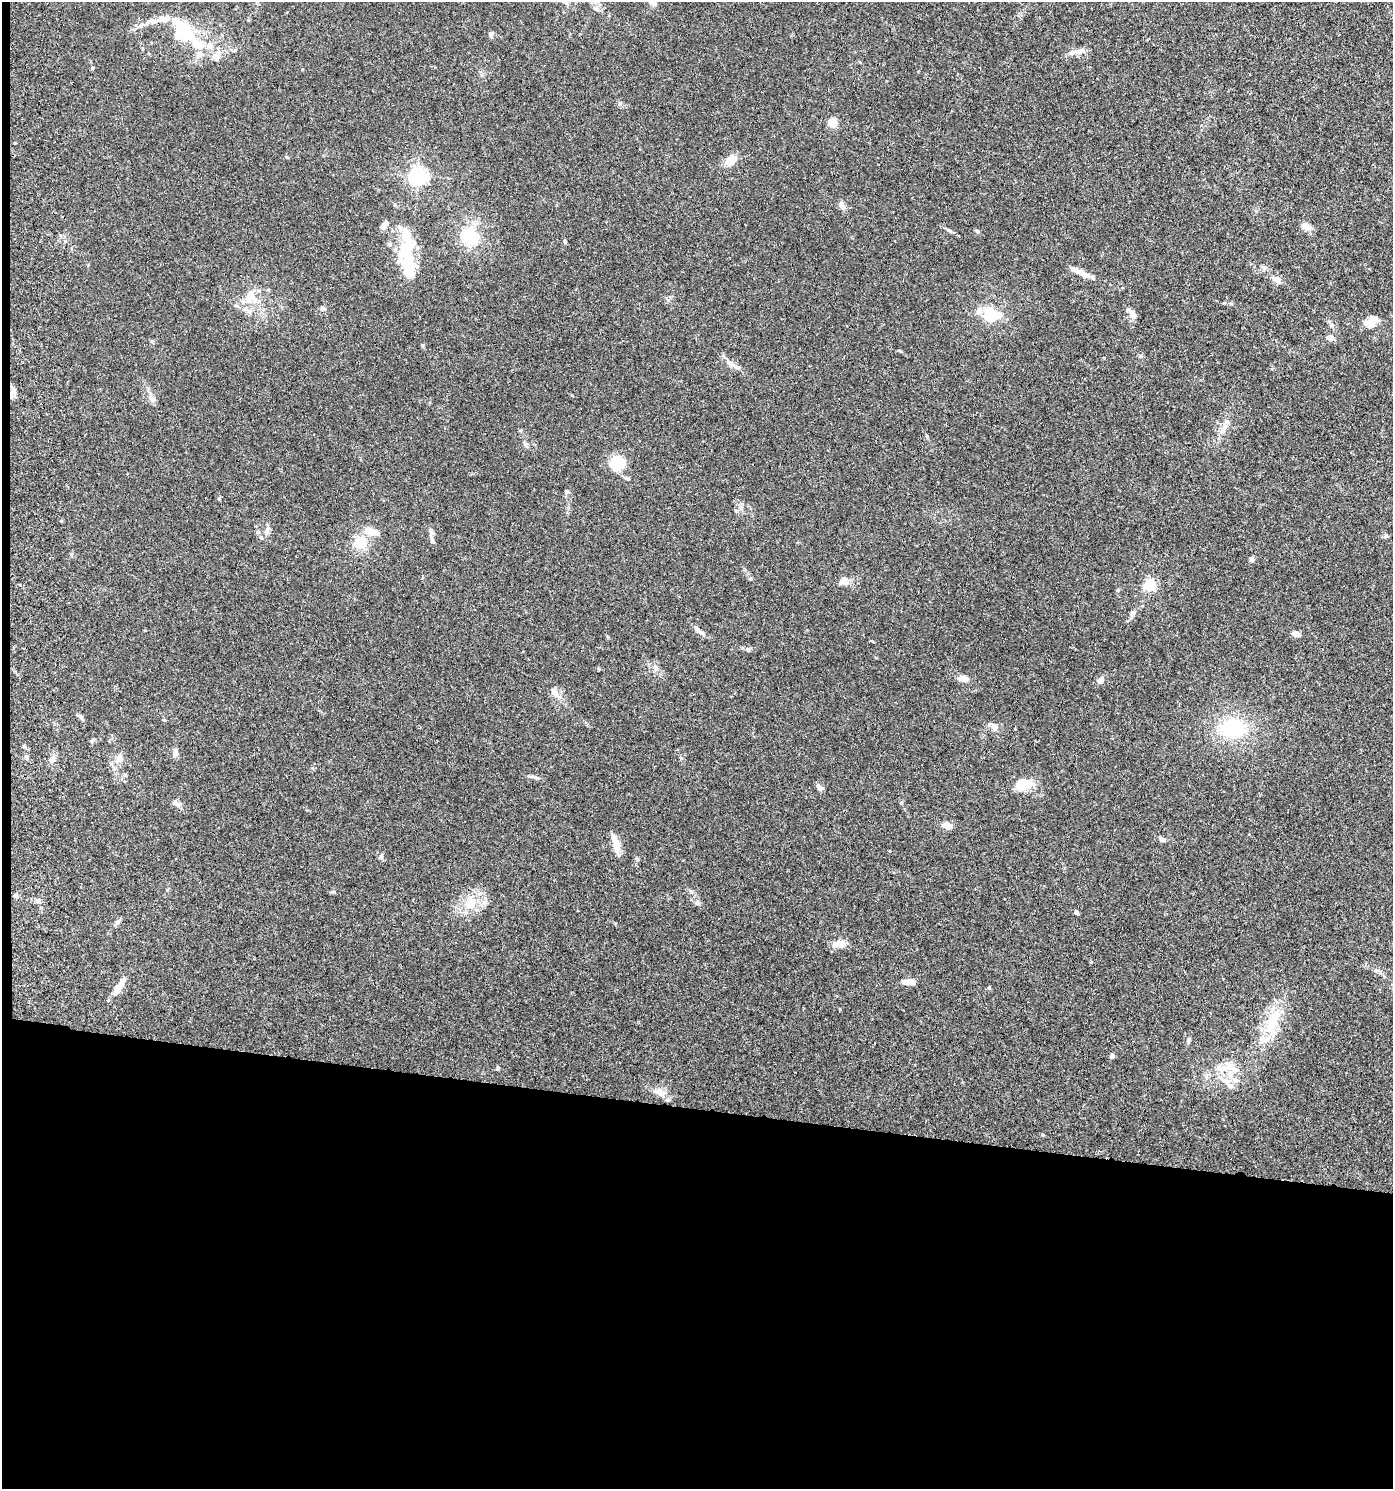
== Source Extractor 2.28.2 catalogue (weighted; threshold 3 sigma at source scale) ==
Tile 7 of 3 x 3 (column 1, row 3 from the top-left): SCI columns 268-1658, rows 8-1494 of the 4601 x 4480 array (HDU 1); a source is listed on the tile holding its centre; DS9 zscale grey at full resolution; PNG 1395 x 1491 px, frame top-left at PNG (2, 2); no overlay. Shown black and unused: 26% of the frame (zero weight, under 3 of 5 exposures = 3% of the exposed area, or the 3 px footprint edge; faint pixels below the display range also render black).
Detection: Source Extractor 2.28.2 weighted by HDU 2 'WHT'; one run over the whole footprint, this tile lists its part. Background 0.0249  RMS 0.0022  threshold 0.00982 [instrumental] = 3 sigma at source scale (4.5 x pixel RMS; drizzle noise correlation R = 1.50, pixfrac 1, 0.05/0.05 arcsec/px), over >= 5 px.
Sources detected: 110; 5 inside a brighter object's white glare — not listed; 18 inside a brighter listed object's ellipse — not listed separately; the other 87 listed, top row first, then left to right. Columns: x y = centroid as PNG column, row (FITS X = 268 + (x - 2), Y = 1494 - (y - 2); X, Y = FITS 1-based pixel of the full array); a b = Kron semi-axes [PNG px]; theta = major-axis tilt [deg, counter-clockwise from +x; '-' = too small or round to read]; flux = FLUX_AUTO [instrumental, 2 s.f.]
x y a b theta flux
154 21 13 6 -1 1.2
141 25 9 6 36 0.88
187 32 35 22 -58 10
491 34 7 5 -78 0.54
1072 52 11 7 27 1
216 57 11 8 -71 1.3
92 68 4 4 - 0.27
832 123 5 5 - 11
730 160 18 10 29 2.4
418 176 6 6 - 83
842 206 12 7 -68 1.1
1306 227 14 8 -18 1.4
950 231 8 4 -35 0.42
977 231 6 4 -24 0.34
469 236 28 24 -87 7.9
565 242 7 3 -89 0.27
407 256 50 19 -66 9.6
1078 272 12 7 -20 1.4
1277 280 11 9 -24 1.1
251 294 18 9 -74 2.4
243 302 8 6 88 0.84
322 309 7 6 - 0.55
249 311 7 6 - 0.67
990 314 13 12 - 5.9
1133 316 10 8 -34 0.93
1369 324 15 9 -6 2.1
1330 338 7 6 - 1.4
152 341 5 5 - 0.3
422 345 6 4 -90 0.25
731 363 11 7 -30 1.2
13 391 8 6 45 0.73
153 399 8 7 - 0.88
1224 428 11 4 64 0.88
927 436 6 3 -71 0.23
617 462 10 9 - 10
627 479 7 4 -30 0.38
567 491 6 6 - 0.35
267 531 13 7 69 0.94
369 531 9 7 -26 3.3
258 532 6 6 - 0.42
431 532 11 6 -79 0.73
360 543 13 12 - 4.4
1252 559 7 5 79 0.56
750 579 6 5 - 0.35
844 581 15 10 29 1.4
1149 585 5 5 - 25
1132 614 12 6 70 0.85
700 631 19 5 -38 0.98
1295 634 6 4 -14 2
748 650 6 5 - 0.36
962 678 11 7 -6 1.5
1100 681 9 8 - 0.87
554 692 14 7 -65 1.3
80 717 9 5 -43 0.54
164 720 4 4 - 0.26
994 726 11 7 -49 1.2
1233 728 29 21 2 14
24 746 6 4 -19 0.29
175 753 9 7 -89 0.91
27 757 6 4 -71 0.33
52 758 8 7 - 0.87
119 758 13 9 70 1.6
125 775 5 5 - 0.34
536 777 11 3 -15 0.51
1023 784 20 13 15 4.2
820 788 9 6 -41 0.8
177 803 12 5 -42 0.73
947 825 11 7 -17 1.6
1162 839 10 6 -35 0.67
617 845 19 10 -80 2.3
381 857 7 6 - 0.58
16 895 6 5 - 0.5
38 901 7 4 18 0.39
470 904 16 13 42 4.2
1077 913 4 4 - 1
118 922 9 5 38 0.56
839 944 14 8 8 2.1
909 982 12 5 -2 2.5
119 986 25 6 56 2.7
989 988 5 5 - 0.23
1271 1023 28 17 71 7.2
1188 1040 8 6 77 0.53
1112 1055 6 5 - 0.38
498 1068 5 4 - 0.3
1221 1068 22 9 -6 2.9
1236 1080 11 6 -8 1
662 1093 12 9 8 1.6
Unlisted compact peaks at least as high as the median listed source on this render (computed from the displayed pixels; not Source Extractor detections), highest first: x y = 1043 1135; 219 498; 65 241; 1118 590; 620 104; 1224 303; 287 157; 61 521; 736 511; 1264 268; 1140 356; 901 803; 334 892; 681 758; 840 1009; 235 50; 691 892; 900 351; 872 641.